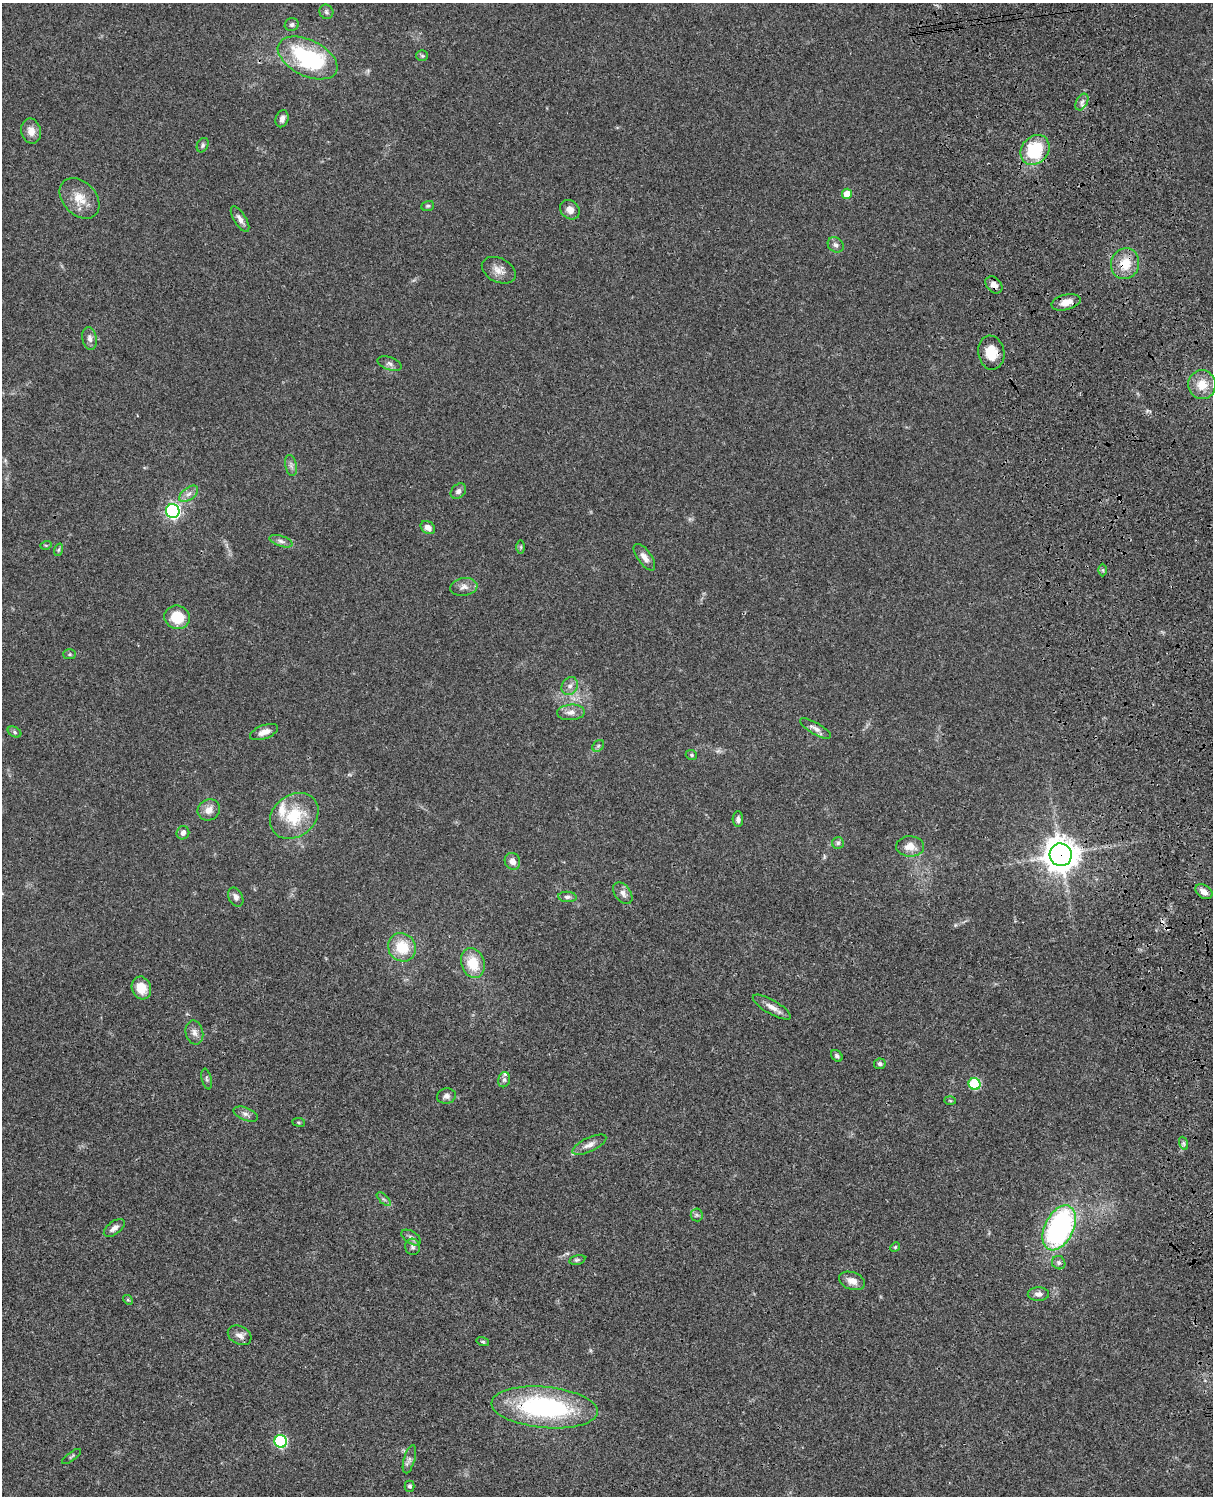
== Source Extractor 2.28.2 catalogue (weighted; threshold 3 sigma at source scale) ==
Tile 6 of 4 x 3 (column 2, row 2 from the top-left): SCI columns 1332-2542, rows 1771-3264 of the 5084 x 4921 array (HDU 1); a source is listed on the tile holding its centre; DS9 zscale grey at full resolution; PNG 1215 x 1498 px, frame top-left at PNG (2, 3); each listed source drawn as its Kron ellipse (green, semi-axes under 4 px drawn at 4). Shown black and unused: <1% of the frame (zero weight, under 3 of 4 exposures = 6% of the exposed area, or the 3 px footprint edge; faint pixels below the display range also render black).
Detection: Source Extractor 2.28.2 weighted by HDU 2 'WHT'; one run over the whole footprint, this tile lists its part. Background 0.0745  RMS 0.0057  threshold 0.0258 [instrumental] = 3 sigma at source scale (4.5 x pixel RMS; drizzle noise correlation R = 1.50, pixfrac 1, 0.05/0.05 arcsec/px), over >= 5 px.
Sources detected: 95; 1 inside a brighter object's white glare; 1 cosmic-ray / hot-pixel residue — neither listed nor drawn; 2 inside a brighter listed object's ellipse — not listed separately; the other 91 listed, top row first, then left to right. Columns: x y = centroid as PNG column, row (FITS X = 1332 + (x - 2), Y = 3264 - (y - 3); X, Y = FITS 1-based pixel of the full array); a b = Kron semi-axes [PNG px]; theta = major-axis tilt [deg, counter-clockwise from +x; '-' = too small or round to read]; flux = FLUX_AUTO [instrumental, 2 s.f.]
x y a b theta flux
326 12 7 7 - 1.4
292 25 7 6 - 1.5
422 56 6 5 - 0.97
308 58 32 18 -26 60
1082 102 9 5 60 2
282 119 9 6 73 2.4
31 131 13 10 -77 5.3
203 145 8 5 65 1.2
1035 150 16 13 50 29
847 194 5 5 - 8
80 198 23 16 -46 10
428 206 6 5 - 0.89
570 210 10 9 - 4.3
240 219 15 6 -59 3
836 245 8 7 - 2
1125 264 15 14 - 12
499 270 18 12 -26 5.2
994 285 10 7 -45 3.1
1066 302 15 7 14 6
90 338 11 7 -79 2.8
991 353 17 13 -81 11
390 364 12 6 -20 2.2
1202 385 14 13 - 9.3
291 465 11 5 -79 2
458 491 9 6 45 2
189 494 11 6 37 2.4
173 511 7 6 - 130
428 527 8 6 -35 3.2
281 541 12 5 -18 2.1
46 545 5 3 - 0.58
521 547 6 4 90 0.77
58 550 6 4 71 0.79
644 557 15 7 -54 3.5
1103 570 6 4 90 0.83
464 587 13 9 8 3.4
177 617 13 11 -16 17
70 654 6 5 - 0.9
570 686 9 7 61 2.6
571 712 14 8 4 3.5
815 728 17 6 -30 2.9
15 732 7 5 -29 0.99
264 732 15 7 21 4.1
598 746 6 5 - 1.2
691 755 6 4 -23 0.86
209 810 11 10 - 4.6
294 816 26 20 38 23
738 819 8 5 -86 1.7
183 833 7 6 - 2.3
838 843 6 6 - 1.1
910 846 14 10 -1 6.5
1061 855 11 11 - 940
512 861 8 7 - 3.6
1204 892 9 6 -33 3.9
623 893 12 7 -52 3.1
236 897 10 7 -63 2.5
567 897 9 5 -4 1.6
402 947 15 13 -44 16
473 963 15 11 -72 14
141 988 11 9 -72 8.9
772 1007 21 7 -30 4.3
194 1033 12 8 -76 3.1
837 1056 6 5 - 1.3
880 1064 6 5 - 1.4
207 1079 10 5 -77 1.2
504 1080 8 6 75 1.5
975 1084 6 5 - 38
446 1096 9 7 12 2.3
950 1101 5 3 - 0.59
246 1114 13 6 -21 2.4
299 1122 6 3 -9 0.68
1183 1143 7 4 -71 1.1
589 1145 18 7 26 3.7
384 1199 9 3 -44 1.1
697 1215 6 6 - 1.2
114 1228 12 6 36 3
1059 1228 24 14 64 110
411 1237 11 6 -33 1.7
413 1247 8 7 - 1.7
895 1247 5 4 - 0.68
577 1260 8 4 13 1.1
1059 1263 7 6 - 1.5
852 1281 13 8 -19 4.5
1038 1294 10 7 0 2.6
128 1300 5 4 - 0.69
240 1335 12 9 -28 3.4
483 1342 6 4 -17 0.86
545 1407 53 20 -5 90
281 1441 6 6 - 66
72 1456 11 2 37 0.71
409 1459 14 5 73 2.2
409 1486 5 5 - 1.1
Overlapping masked pixels (flux is a lower limit): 6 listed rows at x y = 1125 264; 994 285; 1066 302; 991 353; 1061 855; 545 1407